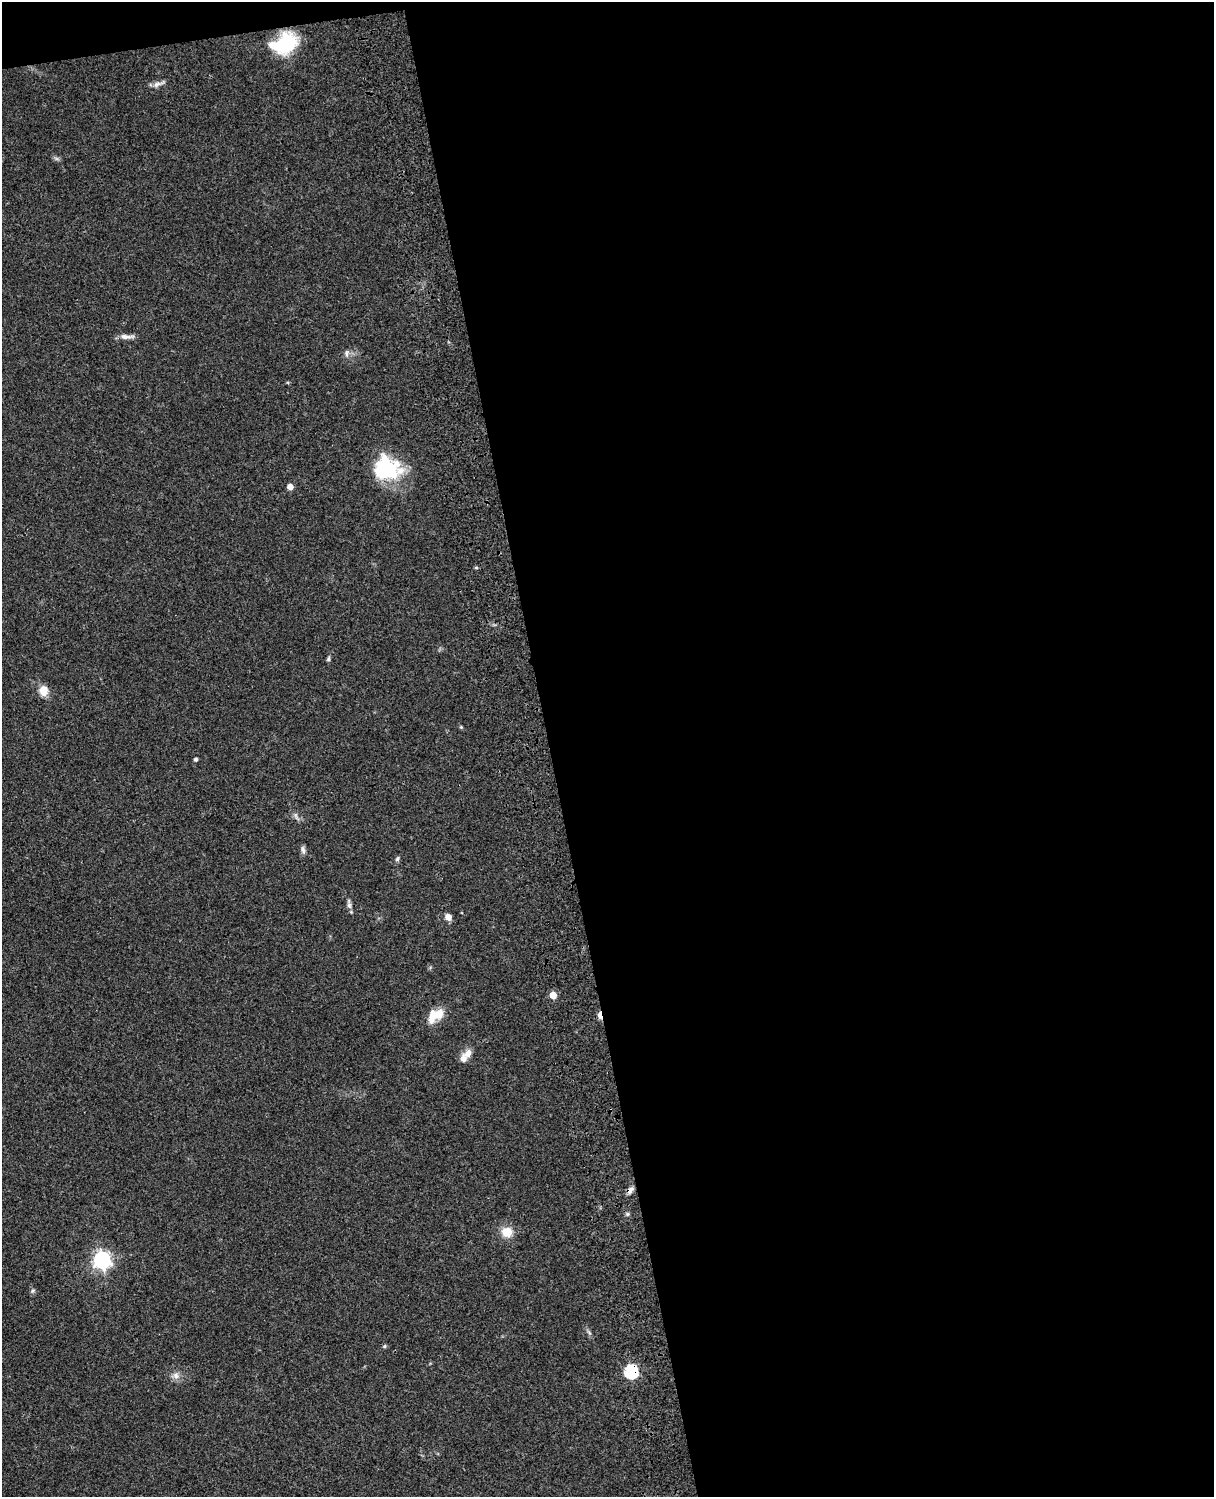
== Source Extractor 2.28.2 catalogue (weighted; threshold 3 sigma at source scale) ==
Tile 4 of 4 x 3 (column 4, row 1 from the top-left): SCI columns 3757-4968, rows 3269-4763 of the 5088 x 4927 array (HDU 1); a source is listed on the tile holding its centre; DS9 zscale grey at full resolution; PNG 1216 x 1499 px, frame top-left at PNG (2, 2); no overlay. Shown black and unused: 56% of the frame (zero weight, under 3 of 4 exposures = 6% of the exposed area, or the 3 px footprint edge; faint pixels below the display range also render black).
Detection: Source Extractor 2.28.2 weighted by HDU 2 'WHT'; one run over the whole footprint, this tile lists its part. Background 0.096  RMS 0.0063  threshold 0.0284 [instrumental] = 3 sigma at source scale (4.5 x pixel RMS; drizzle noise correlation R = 1.50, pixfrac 1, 0.05/0.05 arcsec/px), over >= 5 px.
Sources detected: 33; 1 inside a brighter object's white glare — not listed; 3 inside a brighter listed object's ellipse — not listed separately; the other 29 listed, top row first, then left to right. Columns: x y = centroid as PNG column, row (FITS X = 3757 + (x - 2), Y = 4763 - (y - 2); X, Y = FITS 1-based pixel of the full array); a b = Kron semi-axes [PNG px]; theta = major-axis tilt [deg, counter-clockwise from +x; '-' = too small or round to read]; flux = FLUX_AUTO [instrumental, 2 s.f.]
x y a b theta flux
285 44 28 21 53 33
158 84 19 6 20 3.2
126 337 19 6 -1 3.8
347 353 11 6 89 2.1
386 468 29 26 -5 45
290 487 5 5 - 5.6
476 568 5 3 - 0.82
328 659 6 5 - 1.1
43 691 12 10 -85 7.1
461 727 5 4 - 0.73
196 759 4 4 - 1.5
296 816 15 3 -59 1.8
303 850 12 5 -75 2
397 859 7 5 72 1.2
349 905 12 6 -80 2.1
448 917 7 6 - 4.6
553 995 5 5 - 8.6
439 1014 12 10 53 8.8
600 1015 8 4 -80 9.9
468 1054 13 9 64 4.5
630 1190 10 6 52 2.8
627 1214 6 4 90 1.1
507 1232 14 13 - 8.6
102 1260 7 7 - 240
33 1290 6 5 - 1.2
589 1332 9 3 -45 1.2
385 1346 5 5 - 0.86
631 1371 6 6 - 85
176 1375 10 8 -31 3.5
Overlapping masked pixels (flux is a lower limit): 3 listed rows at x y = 600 1015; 630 1190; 631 1371